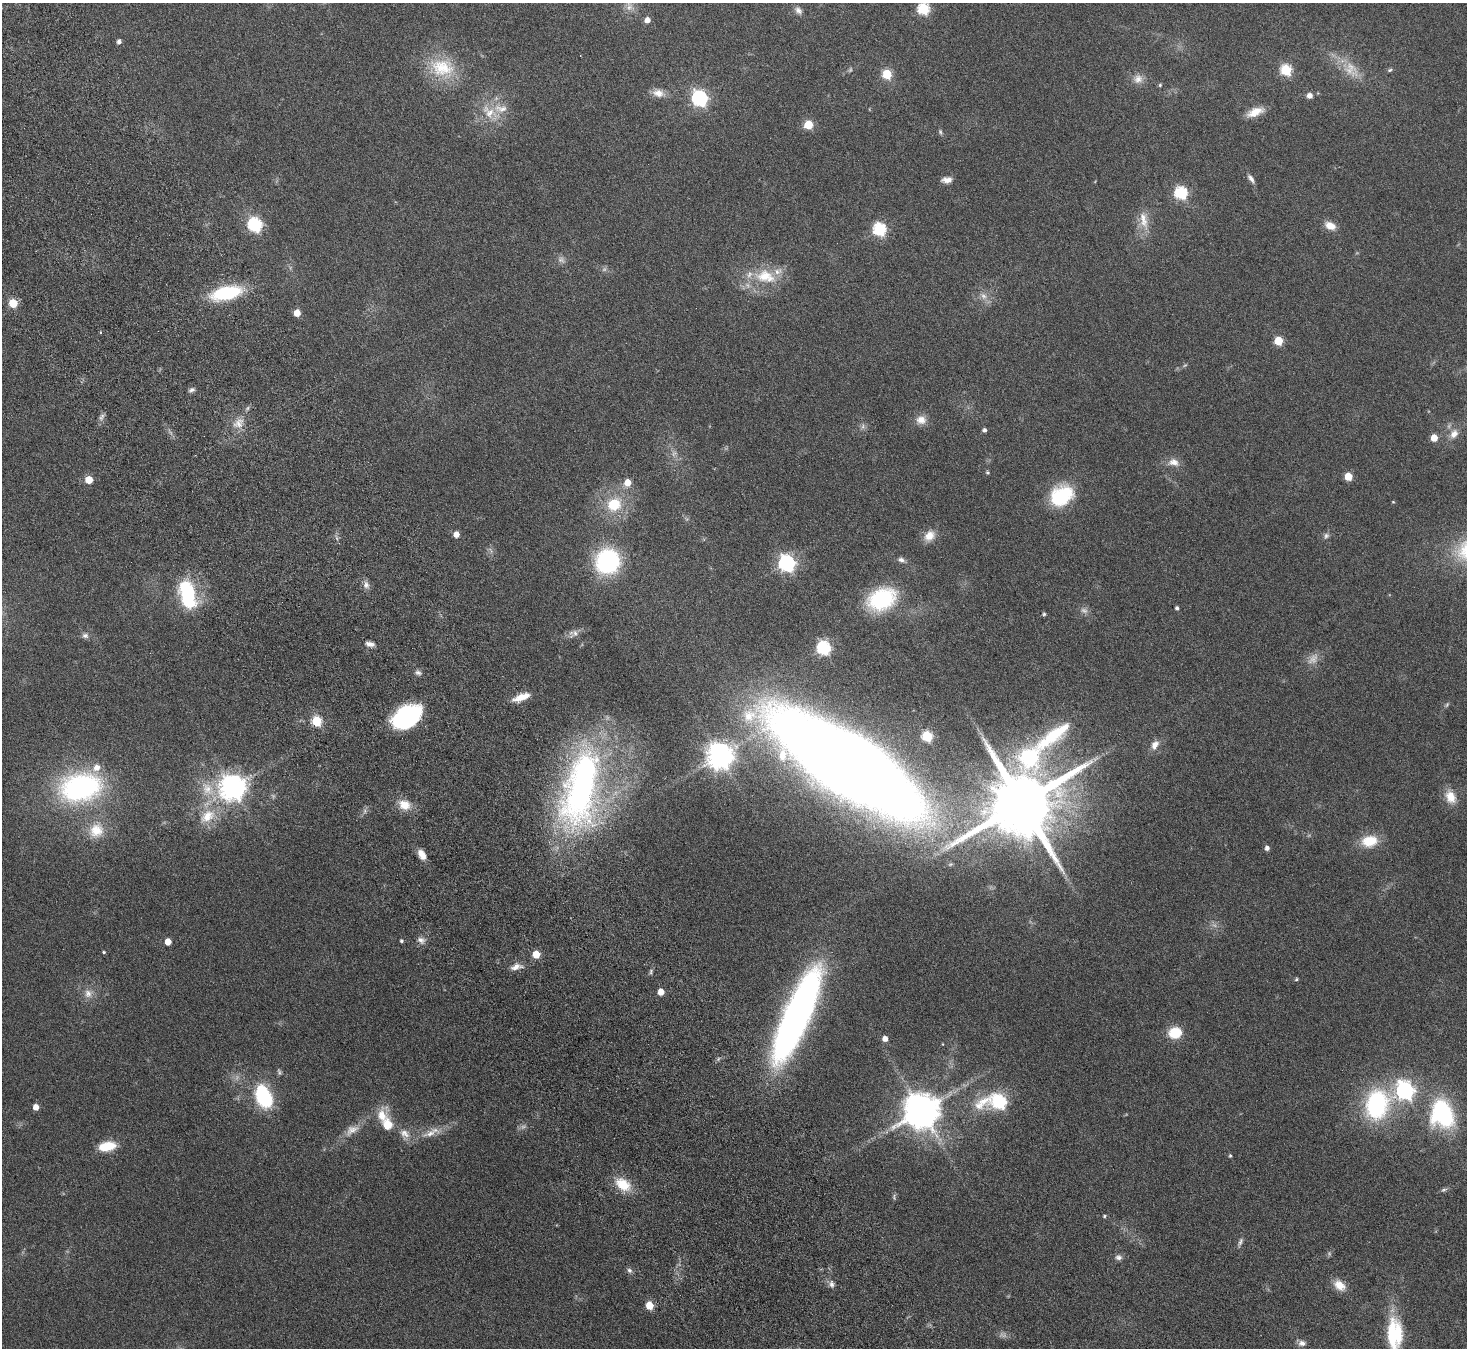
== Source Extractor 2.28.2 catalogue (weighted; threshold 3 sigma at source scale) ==
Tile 11 of 4 x 4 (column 3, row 3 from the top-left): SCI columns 2983-4447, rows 1671-3016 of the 5965 x 5897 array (HDU 1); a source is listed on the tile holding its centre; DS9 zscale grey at full resolution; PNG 1469 x 1350 px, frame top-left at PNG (2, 3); no overlay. Shown black and unused: <1% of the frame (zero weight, under 4 of 8 exposures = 3% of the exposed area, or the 3 px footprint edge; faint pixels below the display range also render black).
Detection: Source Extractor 2.28.2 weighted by HDU 2 'WHT'; one run over the whole footprint, this tile lists its part. Background 0.0899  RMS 0.0048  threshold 0.0198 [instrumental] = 3 sigma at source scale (4.09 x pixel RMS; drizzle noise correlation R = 1.36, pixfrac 0.8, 0.05/0.05 arcsec/px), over >= 5 px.
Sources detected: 147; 15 too faint to see at this stretch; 3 inside a brighter object's white glare — not listed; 5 inside a brighter listed object's ellipse — not listed separately; the other 124 listed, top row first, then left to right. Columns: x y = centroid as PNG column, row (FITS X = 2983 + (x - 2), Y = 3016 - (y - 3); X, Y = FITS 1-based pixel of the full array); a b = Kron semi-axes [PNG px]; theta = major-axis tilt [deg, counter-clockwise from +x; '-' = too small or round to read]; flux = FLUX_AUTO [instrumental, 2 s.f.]
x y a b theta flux
629 7 12 10 86 2.9
923 9 6 6 - 45
798 10 11 8 -48 2.1
647 20 5 5 - 3.5
119 41 5 5 - 1.6
442 67 36 25 -10 21
1286 70 6 6 - 38
1390 70 6 5 - 0.73
887 74 6 5 - 23
1138 79 14 13 - 3.9
1160 85 5 4 - 0.6
658 93 16 10 -10 4.4
1310 96 6 6 - 2.3
699 98 7 6 - 130
490 112 31 15 -33 11
1255 112 20 9 23 6.3
808 124 5 5 - 18
940 132 8 4 -70 0.85
1251 179 12 5 -54 1.8
947 180 12 7 3 2.8
1181 193 6 6 - 59
1144 220 28 11 -78 7.1
255 225 7 6 - 80
1330 226 12 8 -24 5.4
879 229 6 6 - 64
561 260 11 8 -31 2
765 276 32 19 -13 17
226 293 26 11 13 39
983 296 11 8 -48 2.9
13 303 5 5 - 17
297 313 5 5 - 5.8
100 332 4 3 - 0.33
1278 341 5 5 - 18
191 390 8 6 27 1.2
102 417 11 5 56 1.6
921 420 13 12 - 4.1
238 423 18 12 39 5.8
863 426 7 5 50 1.2
984 430 4 4 - 1.4
1454 434 13 9 53 4
1434 438 5 5 - 8.4
1174 462 16 11 -9 3.9
987 472 5 4 - 0.69
1348 476 5 5 - 12
89 480 5 5 - 9.5
627 482 6 6 - 6.7
1061 496 29 22 34 26
1393 502 4 3 - 0.42
614 504 17 15 33 15
456 534 5 5 - 3.6
929 536 16 12 44 5.3
1326 536 9 7 54 1.5
490 550 11 4 -58 1.1
901 560 10 6 -19 1.7
607 561 21 20 - 60
787 563 7 7 - 150
366 585 11 8 -86 2.2
188 595 30 16 -77 36
882 599 30 21 25 39
1177 608 4 4 - 1
1044 614 5 5 - 0.67
575 633 17 8 43 2.8
85 635 9 7 -12 1.7
370 644 11 6 -11 2.2
824 648 7 6 - 79
418 673 9 6 -20 1.4
521 697 21 7 20 6.6
407 717 24 18 -89 35
317 721 6 5 - 32
927 736 6 5 - 34
1155 745 12 8 58 3.4
720 756 9 8 - 530
848 764 112 41 -33 1500
582 786 97 38 78 180
80 787 49 32 11 82
232 787 9 8 - 480
207 789 23 17 -56 11
1450 797 18 13 -66 6.7
1022 803 24 18 57 6300
404 805 17 13 -22 6.5
207 816 25 16 38 12
96 830 22 19 50 11
1369 841 21 14 10 11
1267 848 5 4 - 1.9
422 854 11 6 -60 4.9
421 940 11 8 -33 2.3
401 941 4 4 - 0.78
168 942 5 5 - 5.6
104 952 4 4 - 0.53
536 954 5 5 - 10
516 967 16 7 13 3.3
651 972 9 4 89 0.83
1296 979 5 4 - 0.69
661 992 5 5 - 5.4
88 993 12 11 - 3.8
797 1016 83 20 66 250
1175 1033 10 8 10 16
885 1039 5 5 - 3
943 1044 4 3 - 0.31
1404 1090 8 7 - 190
264 1097 21 14 -67 36
998 1102 16 8 -1 64
1377 1104 36 27 68 54
36 1107 5 5 - 4.1
921 1111 11 10 - 1200
1442 1114 32 25 -71 49
382 1115 23 13 67 7.9
352 1130 22 12 31 5.4
431 1133 26 11 19 6.8
405 1134 17 13 -62 4.8
107 1146 17 9 11 12
1230 1156 5 4 - 0.54
623 1185 22 15 -33 10
1444 1190 7 5 20 0.93
894 1197 9 5 86 0.83
1104 1216 5 4 - 0.65
1240 1242 14 5 69 1.5
1118 1257 9 7 -9 1.7
629 1270 7 6 - 1.3
832 1284 10 6 -81 1.8
1339 1285 16 11 -39 5.8
649 1305 5 5 - 13
1394 1334 41 19 -90 29
1302 1343 10 7 0 2.1
Isophote crosses this tile's border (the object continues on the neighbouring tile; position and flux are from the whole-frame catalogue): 3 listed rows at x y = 923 9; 1442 1114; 1394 1334